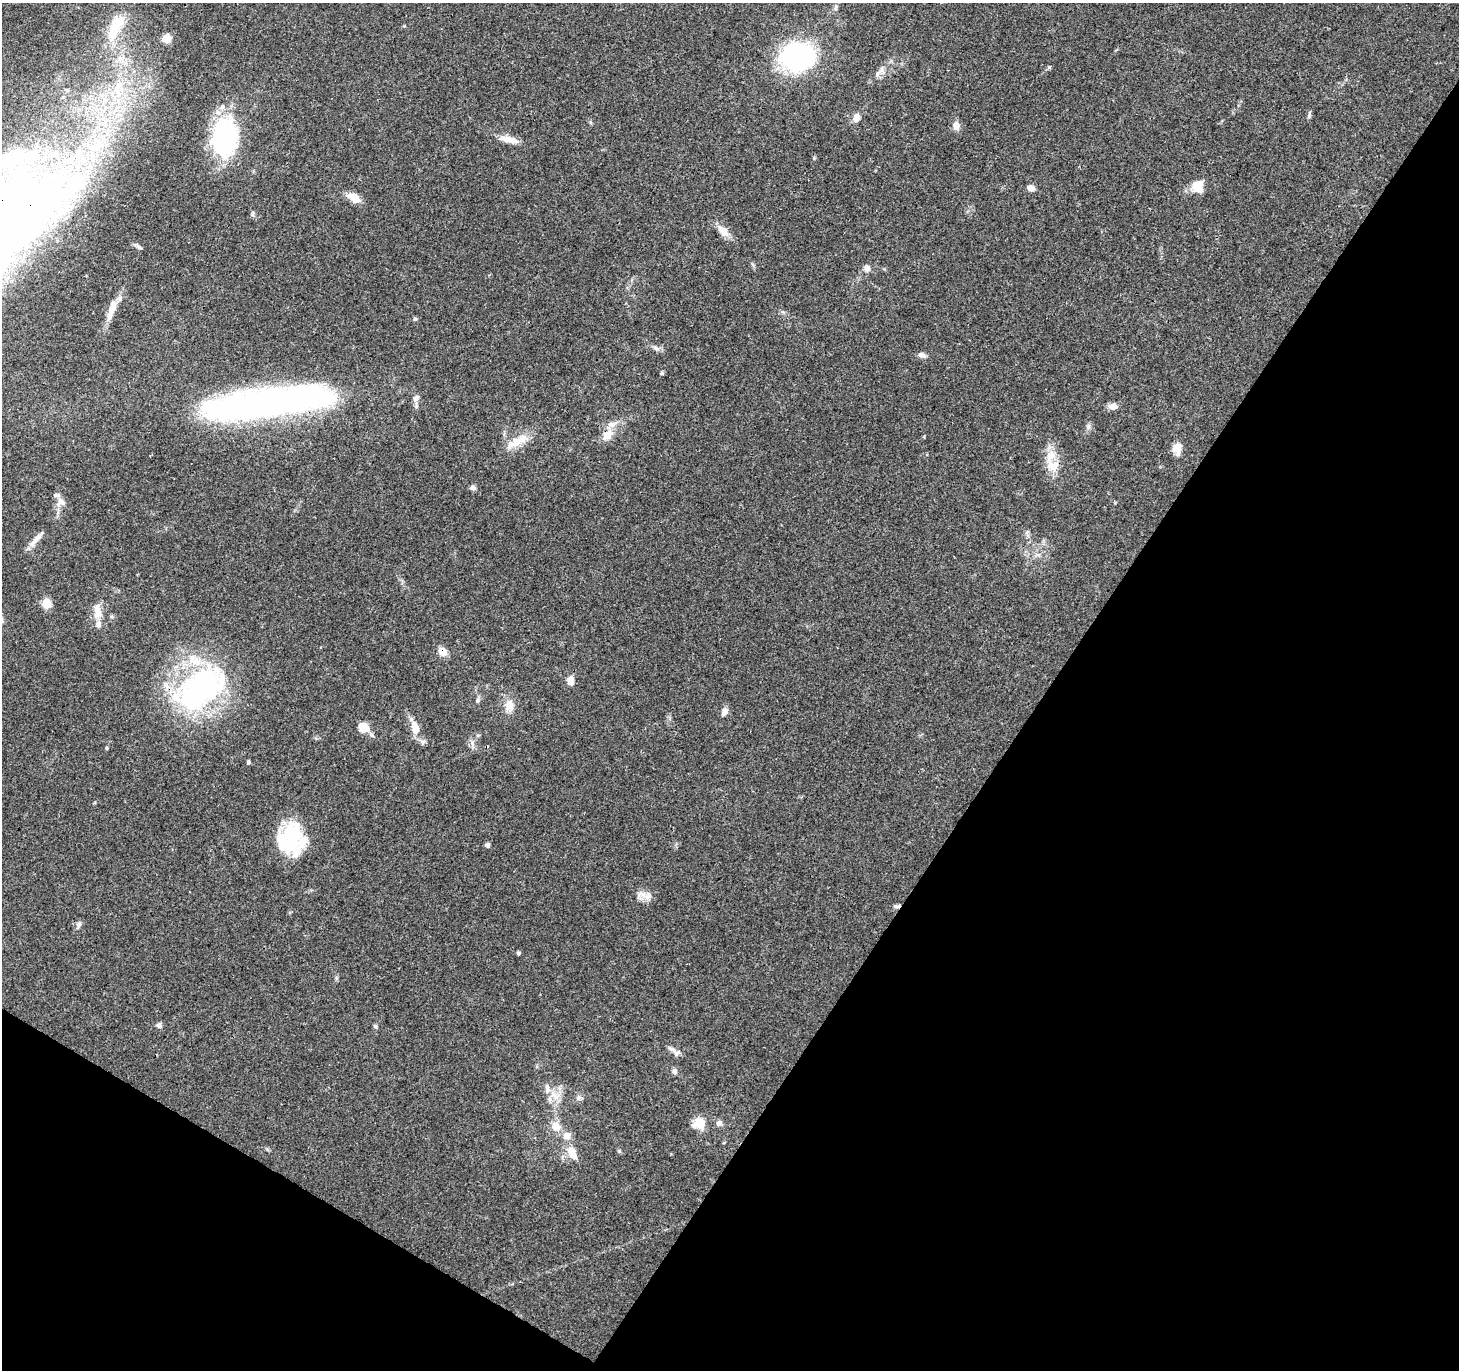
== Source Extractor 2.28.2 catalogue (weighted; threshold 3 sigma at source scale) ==
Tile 15 of 4 x 4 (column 3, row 4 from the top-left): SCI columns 2955-4411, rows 246-1613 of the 5957 x 6001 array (HDU 1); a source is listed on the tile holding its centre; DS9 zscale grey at full resolution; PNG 1461 x 1372 px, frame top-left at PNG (2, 3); no overlay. Shown black and unused: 34% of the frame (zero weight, under 3 of 4 exposures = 3% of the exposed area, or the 3 px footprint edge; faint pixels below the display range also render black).
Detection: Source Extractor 2.28.2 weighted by HDU 2 'WHT'; one run over the whole footprint, this tile lists its part. Background 0.0398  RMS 0.0029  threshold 0.0131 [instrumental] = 3 sigma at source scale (4.5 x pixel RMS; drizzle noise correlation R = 1.50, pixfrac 1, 0.0396/0.0396 arcsec/px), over >= 5 px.
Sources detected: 72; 2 inside a brighter object's white glare — not listed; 5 inside a brighter listed object's ellipse — not listed separately; the other 65 listed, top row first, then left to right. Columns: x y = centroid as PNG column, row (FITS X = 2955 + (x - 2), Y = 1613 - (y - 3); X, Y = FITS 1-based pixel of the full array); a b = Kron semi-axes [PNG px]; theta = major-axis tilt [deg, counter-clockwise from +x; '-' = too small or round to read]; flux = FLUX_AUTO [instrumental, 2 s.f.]
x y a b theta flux
835 8 9 5 79 0.7
117 24 33 18 57 9.9
404 26 5 3 - 0.25
166 39 5 5 - 9
798 56 32 25 6 49
881 69 10 5 90 1.1
118 86 22 10 52 6.5
1309 115 9 4 73 0.57
857 117 9 7 70 2.2
956 125 9 8 - 2.2
225 137 40 25 88 40
509 139 24 7 -13 3.4
1197 186 12 11 - 5.2
1031 188 8 6 -17 1.8
355 198 13 8 -30 4.4
5 218 141 62 52 470
723 231 20 10 -46 2.8
139 247 10 4 -39 0.71
867 268 9 8 - 1.2
112 310 30 8 72 4.2
415 319 5 5 - 0.45
656 348 9 5 -28 0.93
922 355 9 6 -18 1.3
662 373 5 5 - 0.44
416 398 11 7 63 1.3
271 402 131 26 7 130
1112 406 11 8 7 1.6
1088 426 9 4 -90 0.71
607 435 16 11 48 3.4
518 441 36 10 27 5.2
1177 449 16 11 82 2.5
1052 466 17 15 1 4.7
473 488 7 6 - 0.86
60 502 15 12 41 2.3
35 540 23 6 50 2.3
46 603 5 5 - 11
97 611 21 9 -87 3.4
443 651 10 8 -38 2.7
570 681 10 7 88 2.2
200 688 65 38 37 65
478 700 8 5 72 0.65
509 705 18 13 77 3.2
724 712 10 7 66 1.6
364 727 13 11 -45 3.9
415 728 14 9 -79 3.8
107 748 4 4 - 0.31
249 762 4 4 - 0.59
289 839 36 26 78 20
487 845 5 5 - 1.1
648 896 12 9 44 2.1
896 907 8 4 -1 0.64
78 925 8 6 79 0.86
518 953 5 5 - 0.46
159 1025 9 6 -14 0.82
375 1026 6 4 -45 0.43
672 1049 15 6 -32 1.4
675 1071 8 6 -77 0.81
547 1089 15 6 -84 1.9
578 1098 8 6 1 0.84
700 1123 15 12 10 4.6
719 1123 7 6 - 1.3
556 1126 14 12 -52 3.1
567 1136 10 8 28 2.3
571 1151 13 12 - 3.2
619 1151 5 5 - 0.42
Overlapping masked pixels (flux is a lower limit): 4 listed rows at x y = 5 218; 271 402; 607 435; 443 651
Isophote crosses this tile's border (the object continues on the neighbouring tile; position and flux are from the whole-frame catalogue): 2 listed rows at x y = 5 218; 271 402
Unlisted compact peaks at least as high as the median listed source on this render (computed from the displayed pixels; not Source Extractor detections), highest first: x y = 1049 67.